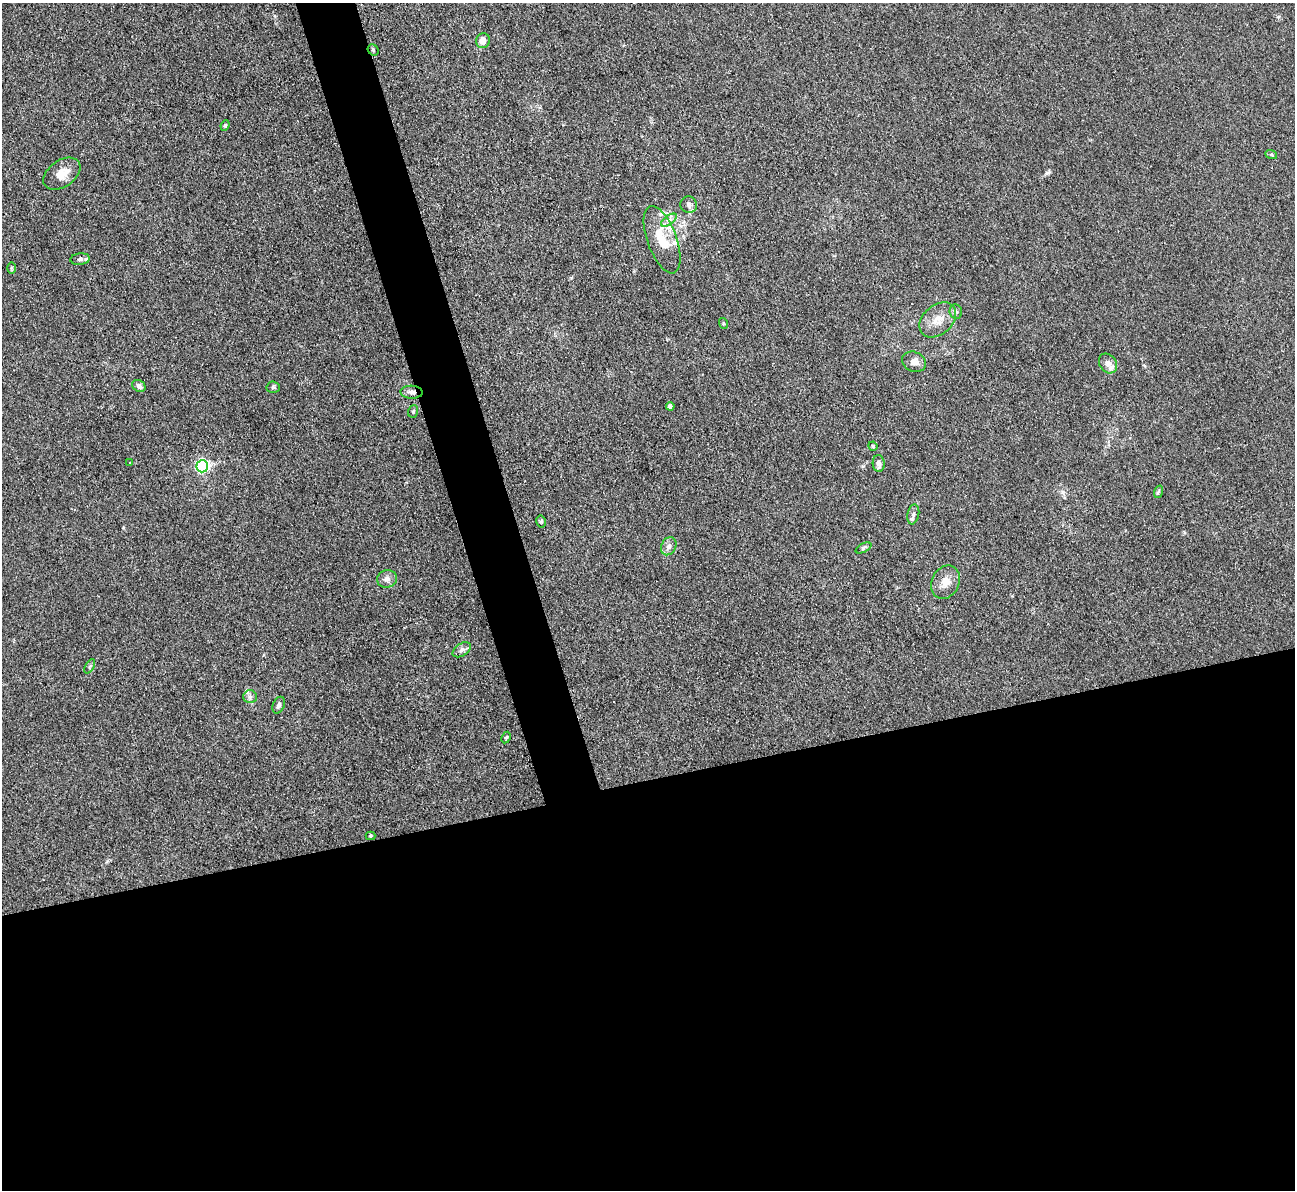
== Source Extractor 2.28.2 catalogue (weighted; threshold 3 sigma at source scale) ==
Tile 15 of 4 x 4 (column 3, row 4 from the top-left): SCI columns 2588-3880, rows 266-1453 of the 5174 x 5158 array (HDU 1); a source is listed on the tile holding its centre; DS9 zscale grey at full resolution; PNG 1297 x 1192 px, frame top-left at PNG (2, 3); each listed source drawn as its Kron ellipse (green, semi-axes under 4 px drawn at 4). Shown black and unused: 37% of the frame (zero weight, under 3 of 4 exposures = <1% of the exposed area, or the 3 px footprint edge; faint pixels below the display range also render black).
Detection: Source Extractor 2.28.2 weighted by HDU 2 'WHT'; one run over the whole footprint, this tile lists its part. Background 0.0504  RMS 0.0051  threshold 0.0229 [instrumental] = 3 sigma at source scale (4.5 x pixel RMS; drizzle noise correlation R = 1.50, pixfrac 1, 0.05/0.05 arcsec/px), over >= 5 px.
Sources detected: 41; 4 inside a brighter listed object's ellipse — not listed separately; the other 37 listed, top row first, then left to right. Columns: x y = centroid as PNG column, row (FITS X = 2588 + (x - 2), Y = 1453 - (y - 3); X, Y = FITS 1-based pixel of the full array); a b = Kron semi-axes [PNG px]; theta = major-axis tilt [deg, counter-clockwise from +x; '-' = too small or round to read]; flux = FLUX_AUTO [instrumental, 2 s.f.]
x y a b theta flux
483 41 7 7 - 4.1
373 50 6 5 - 0.72
225 125 5 4 - 0.73
1271 154 6 3 -20 0.65
62 174 21 13 36 6.5
689 205 8 8 - 1.7
669 220 9 4 36 1.7
662 240 35 14 -70 14
80 259 10 6 7 1.3
11 268 6 4 90 0.62
956 312 7 6 - 1.2
938 320 21 14 41 7.5
723 323 5 3 - 0.5
914 362 12 9 -23 3
1108 363 11 8 -54 2.6
139 386 7 5 -31 2.2
273 387 7 5 -4 0.97
412 392 11 6 -3 2.2
670 406 4 4 - 1.7
413 411 6 5 - 0.73
873 446 5 4 - 0.58
130 463 3 3 - 0.92
879 463 8 6 -87 2.1
202 466 6 6 - 83
1158 492 6 4 71 0.7
913 514 10 6 79 1.5
541 521 6 4 -77 0.91
669 546 9 7 64 2.1
864 548 8 4 28 1
387 579 10 9 - 2.4
946 582 17 13 64 5.4
462 650 10 6 32 1.6
90 666 8 4 59 0.94
250 697 7 6 - 1.4
279 705 9 6 64 1.3
506 738 6 4 62 0.68
371 836 5 4 - 0.77
Overlapping masked pixels (flux is a lower limit): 2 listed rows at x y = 373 50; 412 392
Unlisted compact peaks at least as high as the median listed source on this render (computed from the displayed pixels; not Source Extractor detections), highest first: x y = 1047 173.